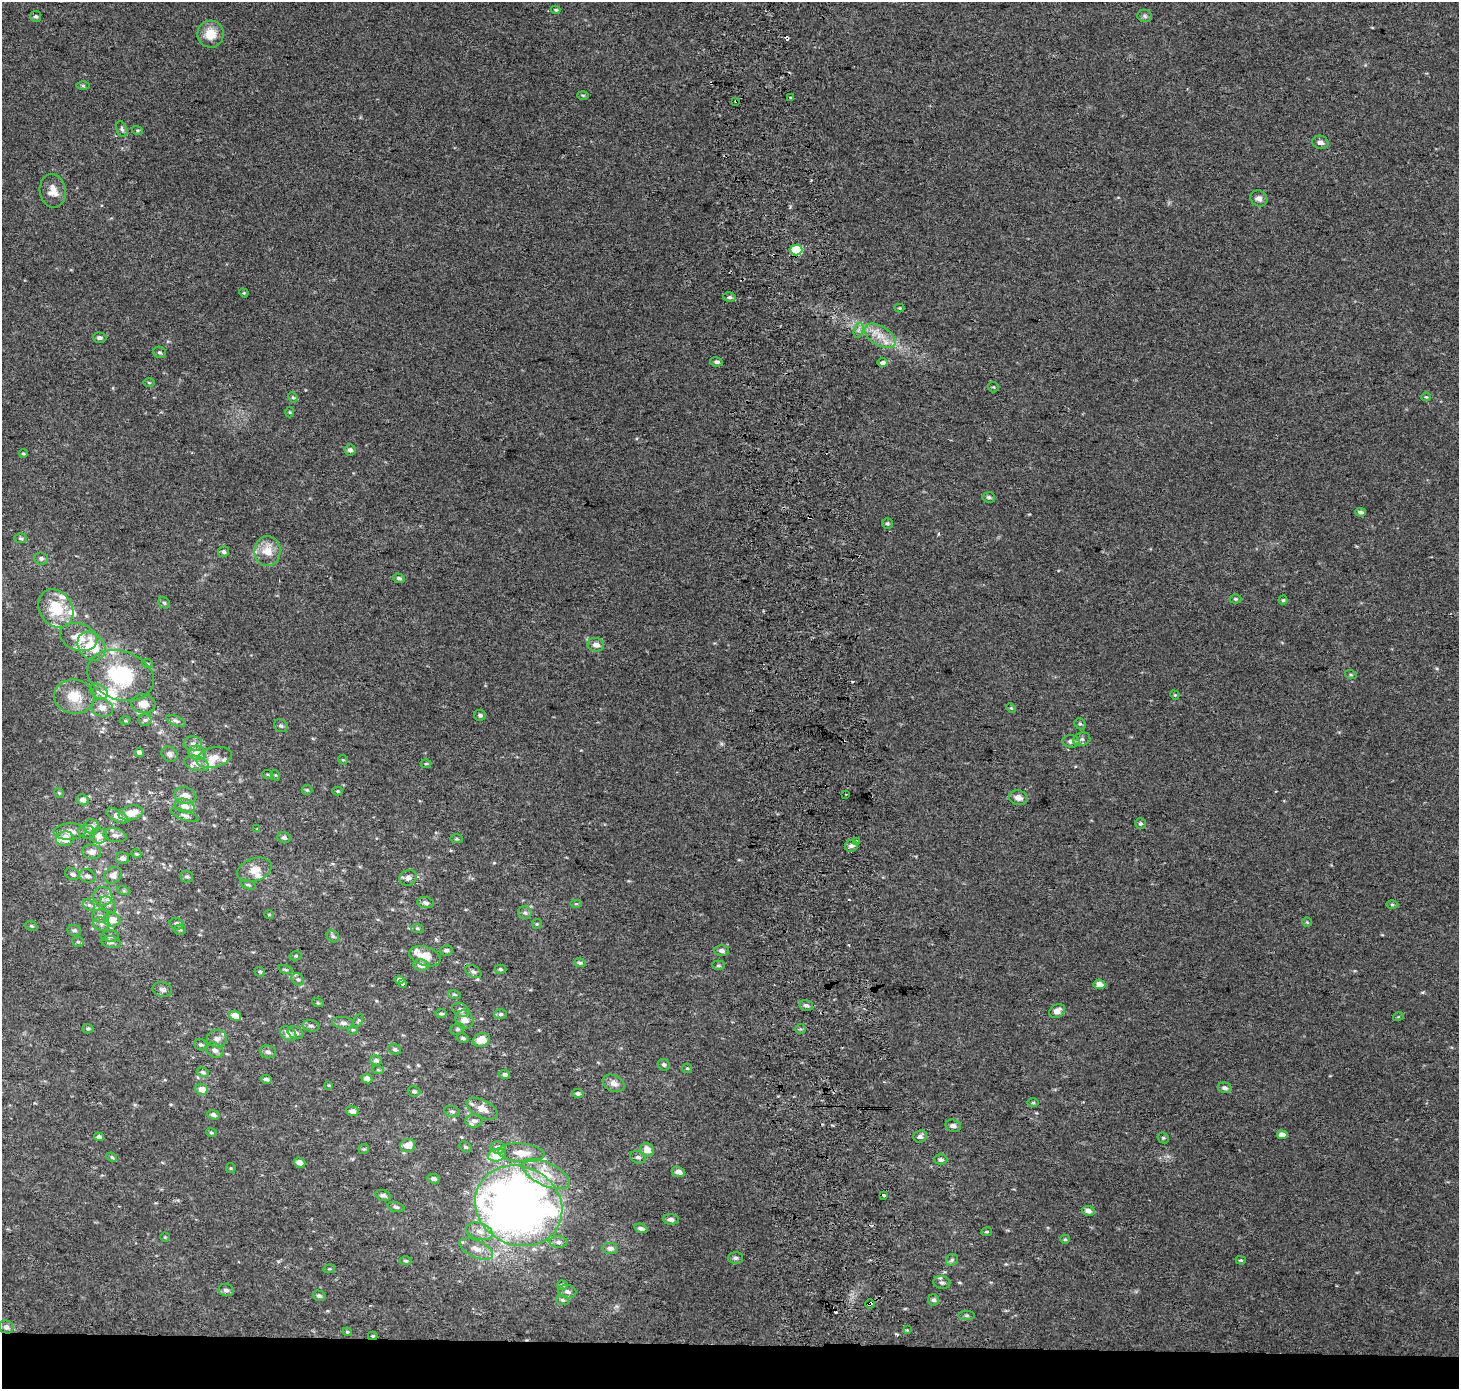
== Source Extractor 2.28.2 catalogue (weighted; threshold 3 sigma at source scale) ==
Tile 8 of 3 x 3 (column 2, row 3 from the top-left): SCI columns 1529-2985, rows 1-1387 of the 4514 x 4169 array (HDU 1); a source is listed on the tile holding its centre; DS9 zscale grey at full resolution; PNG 1461 x 1391 px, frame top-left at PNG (2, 2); each listed source drawn as its Kron ellipse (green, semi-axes under 4 px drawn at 4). Shown black and unused: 3% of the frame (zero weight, under 2 of 3 exposures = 2% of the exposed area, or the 3 px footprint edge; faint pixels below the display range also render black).
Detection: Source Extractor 2.28.2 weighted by HDU 2 'WHT'; one run over the whole footprint, this tile lists its part. Background 0.0549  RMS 0.012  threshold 0.054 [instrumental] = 3 sigma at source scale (4.5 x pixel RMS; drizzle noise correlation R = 1.50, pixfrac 1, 0.0396/0.0396 arcsec/px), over >= 5 px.
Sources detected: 273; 3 inside a brighter object's white glare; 11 cosmic-ray / hot-pixel residue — neither listed nor drawn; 16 inside a brighter listed object's ellipse — not listed separately; the other 243 listed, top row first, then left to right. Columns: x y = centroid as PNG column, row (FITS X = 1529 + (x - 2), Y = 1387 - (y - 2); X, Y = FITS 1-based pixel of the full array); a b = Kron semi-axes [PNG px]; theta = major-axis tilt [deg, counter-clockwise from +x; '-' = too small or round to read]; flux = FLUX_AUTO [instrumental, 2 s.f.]
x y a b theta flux
556 10 4 3 - 1.4
36 16 5 5 - 2.5
1145 16 7 6 - 2.8
210 34 13 13 - 19
83 86 6 4 -1 1.8
583 95 5 3 - 1.4
791 98 3 3 - 3.2
736 101 3 3 - 3.8
122 129 8 5 -69 2.6
137 130 5 3 - 1.3
1320 142 8 6 -14 5.4
53 191 17 13 -81 13
1259 198 9 7 -30 5.5
796 250 6 5 - 50
244 293 5 4 - 1.1
729 297 6 5 - 2.6
900 308 5 4 - 1.3
859 330 7 4 71 3.4
880 336 17 9 -31 16
99 338 7 5 -2 3.4
160 352 6 5 - 2.3
716 362 6 4 -11 3
883 363 5 4 - 3.2
149 383 6 4 -1 1.5
993 387 5 5 - 1.5
293 397 5 4 - 1.6
1426 397 4 4 - 1.3
290 412 5 3 - 1.1
350 450 5 5 - 3.7
23 453 4 3 - 1.3
989 497 6 5 - 2.3
1360 512 5 4 - 3.2
887 523 5 5 - 2.2
21 538 6 5 - 2.1
267 551 15 13 88 19
224 552 5 5 - 2.8
41 558 7 6 - 3.1
399 578 6 4 -16 2.7
1236 599 6 4 0 1.9
1283 600 4 4 - 1.5
164 603 6 5 - 2
56 608 20 16 -57 40
79 637 19 13 -18 22
596 645 8 6 -9 8.4
91 646 15 12 -49 38
148 664 5 3 - 1.3
121 675 34 24 -18 86
1351 675 6 3 -19 1.4
99 692 9 6 -29 4.6
1175 695 5 4 - 1.1
74 697 20 17 -7 25
143 704 12 9 -8 10
102 708 11 8 -18 8.3
1011 708 5 3 - 1.3
480 715 6 5 - 2.6
125 720 5 3 - 1.3
145 720 6 6 - 2.6
176 721 10 4 -21 2.8
1080 724 6 5 - 2.2
281 726 7 6 - 2.4
1082 739 9 6 14 3.8
1071 741 8 6 -3 4.7
193 744 9 7 -2 4.9
139 752 5 4 - 3.3
197 753 9 7 -18 7.3
170 754 8 7 - 4.3
214 757 18 10 14 13
343 760 5 4 - 1.2
197 763 12 7 -17 6.5
426 764 5 3 - 1.2
268 775 5 3 - 1.3
275 775 5 3 - 1.1
307 790 5 5 - 1.6
337 791 5 4 - 1.5
59 793 5 4 - 1.3
846 794 2 2 - 1.2
185 796 11 8 -13 11
1018 798 9 7 -16 7.7
83 800 6 5 - 6.2
185 806 10 7 -16 8.8
131 813 12 7 12 15
184 815 14 5 -20 3.9
117 816 12 5 -28 8.6
1140 823 5 5 - 2.3
92 827 7 7 - 7.5
257 829 4 3 - 0.93
70 831 16 8 2 9.3
87 832 8 6 -7 4.5
115 835 12 6 -11 5.3
99 836 8 7 - 7.4
284 837 7 5 -21 3.3
65 839 9 7 10 18
456 839 6 3 0 1.5
856 841 3 3 - 4.9
851 846 6 5 - 3.6
92 852 9 7 -8 7.2
136 854 5 4 - 1.4
122 858 7 5 -12 5.2
254 870 18 11 19 15
72 874 7 5 -23 3.7
113 875 9 7 38 8.2
87 876 8 6 -21 4.5
187 876 6 6 - 2.5
408 878 9 7 27 5.6
248 885 8 4 -18 2
124 891 6 4 -18 1.8
103 896 9 9 - 7.6
426 903 8 5 -9 4
576 904 6 4 0 1.6
89 905 7 4 -44 2.7
108 905 9 6 -47 5.1
1392 905 6 4 0 1.6
525 913 7 6 - 3.1
269 915 5 3 - 1
100 916 8 6 -4 4.6
112 920 8 7 - 15
1307 922 4 4 - 1.3
101 924 8 6 -6 4.4
177 924 7 5 -14 3.5
537 924 5 5 - 1.4
31 926 6 4 -20 2
417 928 7 4 -7 1.9
74 930 7 5 -9 2.6
180 930 5 5 - 1.7
110 936 9 5 0 3.6
333 936 7 5 -44 2.7
78 942 5 5 - 2.1
111 942 9 6 -9 3.8
446 950 6 5 - 2.9
721 950 7 5 -3 4.4
295 956 6 4 12 1.5
425 956 16 9 -18 18
580 963 6 4 -17 2.2
421 965 7 6 - 6.8
718 965 6 4 0 2
500 969 6 4 -2 2
285 970 7 3 -19 1.5
260 972 5 5 - 1.8
473 972 9 5 -29 2.9
298 979 7 5 -39 2.5
399 980 5 4 - 5
402 984 3 3 - 4.3
1099 984 6 4 -5 8.5
162 989 10 7 -14 4
454 994 6 4 -15 1.8
318 1003 6 3 -17 1.3
806 1005 7 5 -12 3.2
460 1010 9 6 -29 5
1057 1011 8 6 32 7.3
441 1013 5 4 - 2.2
500 1014 6 5 - 2.6
235 1016 6 4 -23 15
1398 1017 5 3 - 1.1
358 1020 7 4 65 1.5
464 1020 9 8 - 9.8
343 1023 11 6 -8 4.3
311 1026 8 5 -10 3.4
88 1029 5 4 - 1.7
457 1029 7 5 21 2.5
801 1029 5 4 - 1.5
353 1030 5 4 - 1.6
295 1033 8 6 -24 4.3
288 1034 9 6 -35 8.3
462 1038 6 4 -16 2.2
217 1039 10 8 -2 5.9
481 1040 9 6 16 14
201 1045 7 5 -21 2.5
395 1049 6 5 - 2.7
215 1050 9 7 -31 5.6
268 1052 8 6 -7 4.3
376 1060 6 5 - 2.8
664 1065 6 5 - 2.3
687 1068 5 4 - 1.4
378 1070 6 3 -18 1.2
203 1072 6 4 -18 2.7
505 1074 5 4 - 3
266 1079 5 4 - 3.2
367 1079 5 4 - 6.3
614 1083 11 8 -26 6.8
329 1085 4 3 - 0.99
1225 1088 7 5 -18 3.9
202 1089 6 5 - 9.8
414 1091 6 5 - 2.5
578 1094 6 4 -5 2.7
1033 1102 6 4 0 1.3
482 1109 17 8 -27 12
352 1111 6 5 - 5
452 1111 8 5 -14 2.9
213 1115 6 4 -18 3.7
474 1121 8 7 - 4.1
953 1126 8 6 -13 4.5
211 1133 5 4 - 1.5
1282 1135 5 4 - 8.7
99 1137 5 4 - 3.5
920 1137 7 6 - 3.7
1163 1138 6 5 - 1.8
408 1145 7 6 - 13
465 1147 6 4 -39 2
498 1147 8 6 -14 6.9
364 1149 5 5 - 1.6
647 1150 7 6 - 11
521 1153 23 9 -5 18
497 1155 9 6 12 33
112 1157 5 4 - 1.7
638 1157 8 6 -16 3.6
941 1159 6 5 - 3.9
299 1163 6 5 - 7.7
231 1168 5 5 - 1.3
678 1172 7 5 -18 7.1
546 1174 26 11 -25 28
434 1179 6 5 - 3.6
383 1195 8 5 -16 3.7
884 1195 3 3 - 7.7
519 1206 45 39 -27 1000
396 1207 8 5 -15 2.5
1088 1211 6 5 - 4.8
671 1219 8 5 -5 4.6
641 1228 7 4 -18 3.5
479 1231 13 8 -16 9.9
987 1232 5 3 - 1.3
165 1237 4 4 - 1.1
1065 1239 5 4 - 1.5
558 1242 9 5 -1 4.1
610 1248 8 5 -7 4.3
476 1249 18 8 -24 12
735 1258 7 6 - 2.9
952 1260 6 5 - 2.2
1241 1260 5 4 - 1.4
405 1261 6 4 -3 1.6
329 1269 6 3 17 1.3
942 1283 8 6 -9 3.7
562 1285 5 4 - 1.9
226 1290 8 6 -14 3.8
567 1292 9 6 -14 4.4
319 1296 6 5 - 2.8
562 1300 6 4 -20 2.1
934 1300 6 5 - 3
870 1304 5 3 - 11
967 1315 8 4 0 1.9
6 1327 7 6 - 4.6
907 1330 4 4 - 1.1
347 1332 4 4 - 1.3
373 1336 5 4 - 1.3
Overlapping masked pixels (flux is a lower limit): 3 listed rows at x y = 736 101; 870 1304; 373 1336